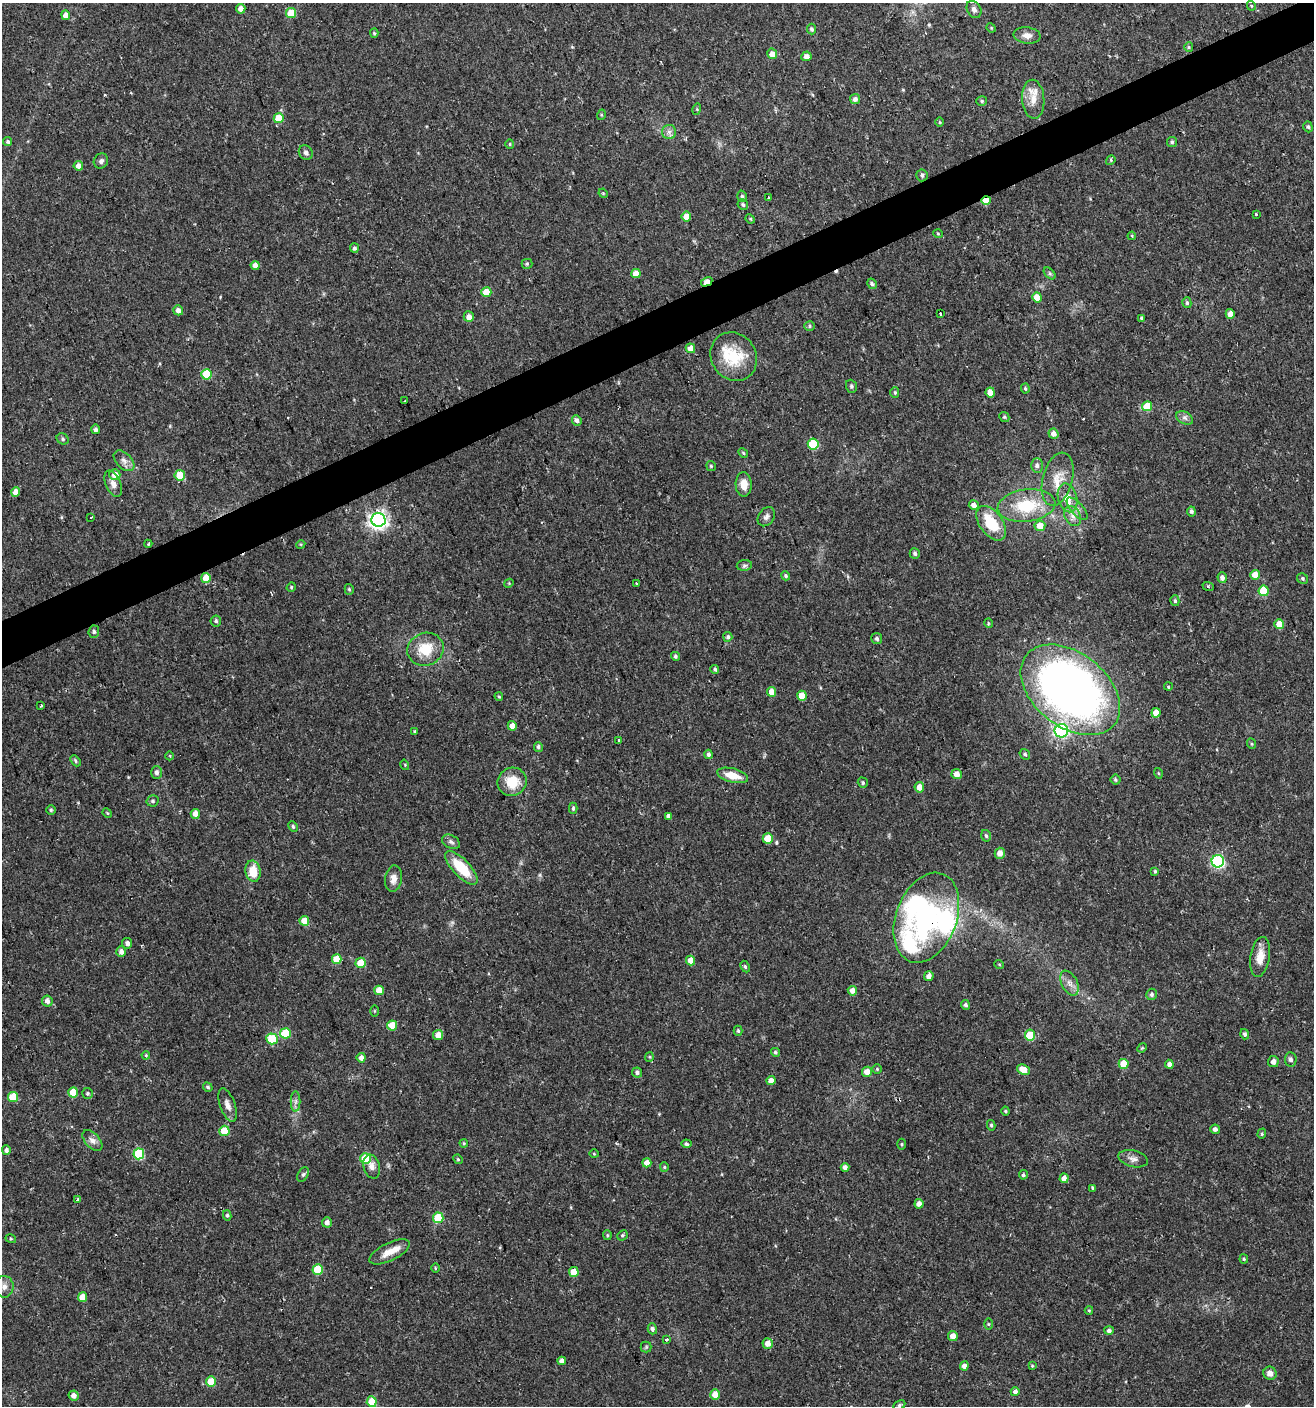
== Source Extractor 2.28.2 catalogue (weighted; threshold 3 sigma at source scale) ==
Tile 10 of 4 x 4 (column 2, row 3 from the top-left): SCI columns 1395-2706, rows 1405-2808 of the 5473 x 5615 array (HDU 1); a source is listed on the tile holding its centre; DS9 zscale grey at full resolution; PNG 1316 x 1408 px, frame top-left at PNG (2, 3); each listed source drawn as its Kron ellipse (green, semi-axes under 4 px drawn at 4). Shown black and unused: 3% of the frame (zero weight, under 2 of 3 exposures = <1% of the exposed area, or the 3 px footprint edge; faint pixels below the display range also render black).
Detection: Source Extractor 2.28.2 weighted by HDU 2 'WHT'; one run over the whole footprint, this tile lists its part. Background 0.0247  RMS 0.0041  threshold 0.0186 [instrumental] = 3 sigma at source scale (4.5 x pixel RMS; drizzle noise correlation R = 1.50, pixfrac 1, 0.0396/0.0396 arcsec/px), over >= 5 px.
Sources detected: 270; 1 too faint to see at this stretch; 1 inside a brighter object's white glare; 4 cosmic-ray / hot-pixel residue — neither listed nor drawn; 4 inside a brighter listed object's ellipse — not listed separately; the other 260 listed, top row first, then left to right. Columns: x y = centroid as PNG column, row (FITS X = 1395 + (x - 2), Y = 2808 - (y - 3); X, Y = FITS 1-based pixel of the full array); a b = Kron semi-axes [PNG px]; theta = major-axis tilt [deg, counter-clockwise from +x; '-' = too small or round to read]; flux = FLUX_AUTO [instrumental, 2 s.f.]
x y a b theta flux
1251 6 5 3 - 0.43
241 9 4 4 - 2.9
974 9 9 7 -60 1.6
291 13 5 5 - 12
66 15 5 4 - 3.2
991 28 5 4 - 0.44
811 29 5 4 - 0.84
374 33 4 4 - 0.61
1027 35 13 8 -7 2.8
1189 47 5 4 - 0.49
772 54 5 5 - 3.1
806 56 5 5 - 2.5
855 99 5 5 - 1.7
1033 99 19 11 -86 5.7
982 101 5 4 - 0.65
697 109 5 3 - 0.46
601 115 5 3 - 0.4
279 118 5 5 - 9.4
940 122 5 3 - 0.37
1308 127 6 4 -72 0.77
669 132 7 7 - 1.6
8 142 5 4 - 0.81
1172 142 5 5 - 0.68
510 144 5 4 - 0.46
306 153 8 6 -51 1.4
1111 160 5 4 - 0.57
101 161 8 7 - 1.4
78 166 4 4 - 2.5
922 175 6 5 - 0.95
603 193 5 3 - 0.4
742 196 6 4 -75 0.8
769 197 3 3 - 0.41
986 200 5 4 - 5.6
743 205 5 5 - 0.81
1256 214 3 3 - 0.89
686 216 5 5 - 5.1
750 219 5 4 - 0.45
938 234 5 3 - 0.37
1132 236 4 3 - 0.35
354 248 5 4 - 0.85
527 264 5 5 - 0.61
255 265 4 4 - 2.7
1050 273 7 4 -45 0.78
636 274 4 4 - 4.9
707 282 6 4 30 7.3
872 284 5 4 - 0.82
486 292 5 5 - 9.7
1037 297 5 4 - 5.8
1187 303 5 4 - 0.79
178 310 5 4 - 2.4
940 314 3 3 - 1.4
1230 314 5 4 - 2.8
469 317 5 5 - 2.7
1142 318 4 3 - 0.52
809 326 5 5 - 0.71
690 348 5 4 - 2.8
734 357 25 22 -55 16
206 374 5 5 - 16
851 386 6 5 - 0.89
1025 389 5 4 - 0.6
895 392 5 4 - 0.61
990 392 5 4 - 3.2
405 400 3 2 - 0.32
1147 406 5 5 - 9.4
1004 417 5 4 - 0.55
1185 418 9 6 -27 1.4
577 421 5 4 - 1.7
96 429 5 4 - 1.2
1053 434 5 5 - 2.3
63 439 6 5 - 0.81
813 444 5 5 - 18
743 453 5 4 - 0.49
124 461 12 7 -45 2.2
1037 465 7 6 - 1.3
711 466 5 5 - 0.52
115 475 5 5 - 3.8
180 475 5 5 - 12
1058 479 27 15 75 8
113 484 14 7 -66 2.9
744 484 12 8 -88 4.3
16 492 4 4 - 4.4
1068 498 15 9 -76 5.7
974 505 5 4 - 2.4
1026 506 29 16 7 19
1077 509 14 6 -48 2
1191 511 5 4 - 0.94
1073 516 10 7 -61 2.5
91 517 3 3 - 1.9
766 517 10 7 54 1.7
378 520 7 7 - 200
991 523 20 11 -54 15
1040 526 5 5 - 5
148 544 4 2 - 0.44
301 544 4 3 - 0.39
915 553 5 5 - 0.91
744 565 7 5 8 0.95
1255 575 5 5 - 5.3
786 576 5 4 - 0.64
1222 577 5 4 - 1.6
206 578 5 5 - 7.5
1303 579 6 5 - 0.67
509 583 5 3 - 0.36
636 583 3 3 - 0.48
1208 586 6 3 -19 0.47
291 587 5 4 - 0.53
349 589 5 4 - 0.69
1264 591 5 5 - 15
1175 601 5 4 - 0.78
216 621 5 5 - 0.8
988 623 5 3 - 0.41
1279 624 5 5 - 5.1
94 632 6 5 - 0.8
728 637 5 4 - 0.88
877 639 5 5 - 0.98
425 649 18 16 21 11
675 656 4 4 - 0.77
715 669 4 4 - 0.76
1168 687 4 3 - 0.5
1070 690 56 37 -38 310
771 692 5 4 - 3.6
499 696 4 3 - 0.52
802 696 5 4 - 6.3
41 706 3 2 - 0.53
1156 713 5 4 - 4.7
512 726 4 4 - 3.2
1061 731 7 6 - 57
415 732 3 3 - 0.93
619 741 3 3 - 1.3
1252 744 5 3 - 0.41
538 747 5 4 - 1
709 754 4 4 - 1
1025 754 5 5 - 0.78
170 756 4 3 - 0.33
75 761 6 4 -49 0.77
405 765 5 3 - 0.35
156 773 6 5 - 1.5
1158 773 5 3 - 0.39
957 774 5 5 - 3
732 775 16 7 -14 6.3
1115 780 5 5 - 0.69
512 782 15 14 - 10
863 783 5 4 - 0.68
919 787 5 5 - 3.5
153 801 6 5 - 0.82
573 808 5 4 - 0.74
51 810 5 4 - 0.59
107 813 5 4 - 0.42
195 814 5 4 - 3.1
669 816 4 4 - 2
293 826 6 4 -63 0.66
986 836 6 4 -73 0.84
768 838 5 5 - 8
451 842 9 6 -29 1.4
1000 853 5 5 - 3.1
1218 861 6 6 - 62
461 868 21 8 -46 14
253 871 11 7 -80 7.7
1155 871 4 3 - 0.54
394 879 13 8 82 2.9
926 918 47 30 69 56
304 921 5 5 - 5.6
127 943 5 5 - 1.7
121 952 5 5 - 1.8
1260 957 20 9 81 5.3
337 959 5 5 - 7.8
690 960 5 4 - 3.9
361 963 5 5 - 8.9
999 964 5 3 - 0.36
745 967 6 4 -63 0.69
929 976 5 4 - 2.1
1069 983 13 7 -63 2.8
379 990 5 4 - 4.6
852 991 5 4 - 2.8
1152 994 5 5 - 1
47 1001 6 5 - 2
966 1005 5 4 - 0.99
374 1011 5 3 - 0.4
392 1025 5 5 - 5.6
738 1031 5 4 - 0.63
285 1033 5 5 - 15
1245 1034 5 4 - 1.1
438 1035 5 5 - 3.6
1030 1035 5 5 - 17
272 1039 6 5 - 15
1142 1048 5 4 - 0.46
775 1052 5 4 - 0.71
146 1055 4 3 - 0.37
649 1057 4 4 - 0.47
361 1058 5 4 - 2
1291 1060 7 6 - 1.5
1273 1062 5 5 - 1.9
1124 1064 5 5 - 8.4
1169 1064 4 4 - 1.9
877 1069 5 4 - 0.48
1023 1070 6 5 - 6
867 1072 5 5 - 3.9
637 1073 5 5 - 1.2
771 1081 4 4 - 2.7
208 1087 5 4 - 0.71
73 1092 5 5 - 8
87 1093 5 5 - 0.79
13 1097 5 5 - 11
296 1101 10 5 89 1.4
227 1105 17 7 -70 2.7
1005 1111 4 4 - 0.5
991 1125 5 4 - 0.62
1215 1129 5 4 - 1.5
224 1131 5 5 - 11
1262 1134 5 4 - 0.55
92 1141 12 7 -48 2.3
464 1143 4 3 - 0.45
686 1144 5 4 - 0.83
902 1144 5 3 - 0.44
6 1150 5 4 - 1.2
139 1154 5 5 - 27
594 1154 5 3 - 0.37
366 1159 5 5 - 17
458 1159 5 4 - 0.51
1133 1159 15 8 -13 2.4
647 1163 4 4 - 2.7
372 1167 12 8 -73 2.6
664 1167 5 4 - 0.5
845 1167 4 4 - 1.9
303 1174 8 5 62 0.84
1023 1175 5 4 - 0.82
1064 1178 4 4 - 2.7
1093 1188 4 3 - 1.8
78 1200 3 3 - 1.5
919 1204 4 4 - 2.2
227 1215 5 4 - 0.69
438 1218 5 5 - 17
327 1222 5 5 - 1.8
607 1235 5 4 - 0.5
622 1235 5 4 - 0.68
11 1239 5 3 - 0.41
390 1252 22 9 26 5.1
1244 1259 4 4 - 0.49
435 1268 5 3 - 0.37
318 1269 5 5 - 15
574 1272 5 5 - 6.6
4 1287 11 9 -87 2.9
82 1297 5 4 - 4.8
1089 1310 4 4 - 0.43
988 1324 5 4 - 0.5
652 1329 5 4 - 1
1109 1331 5 4 - 1.2
953 1336 5 4 - 2.9
667 1339 4 3 - 0.9
768 1343 5 5 - 3.2
646 1347 5 5 - 0.61
562 1361 4 4 - 1.8
964 1366 4 4 - 1.8
1032 1366 4 3 - 0.4
1270 1373 7 6 - 2.7
211 1382 5 5 - 9.9
1015 1392 4 4 - 1.5
715 1394 5 5 - 3.9
74 1396 5 5 - 2.1
372 1401 5 5 - 11
899 1405 6 4 28 0.68
Overlapping masked pixels (flux is a lower limit): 3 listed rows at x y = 986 200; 707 282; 926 918